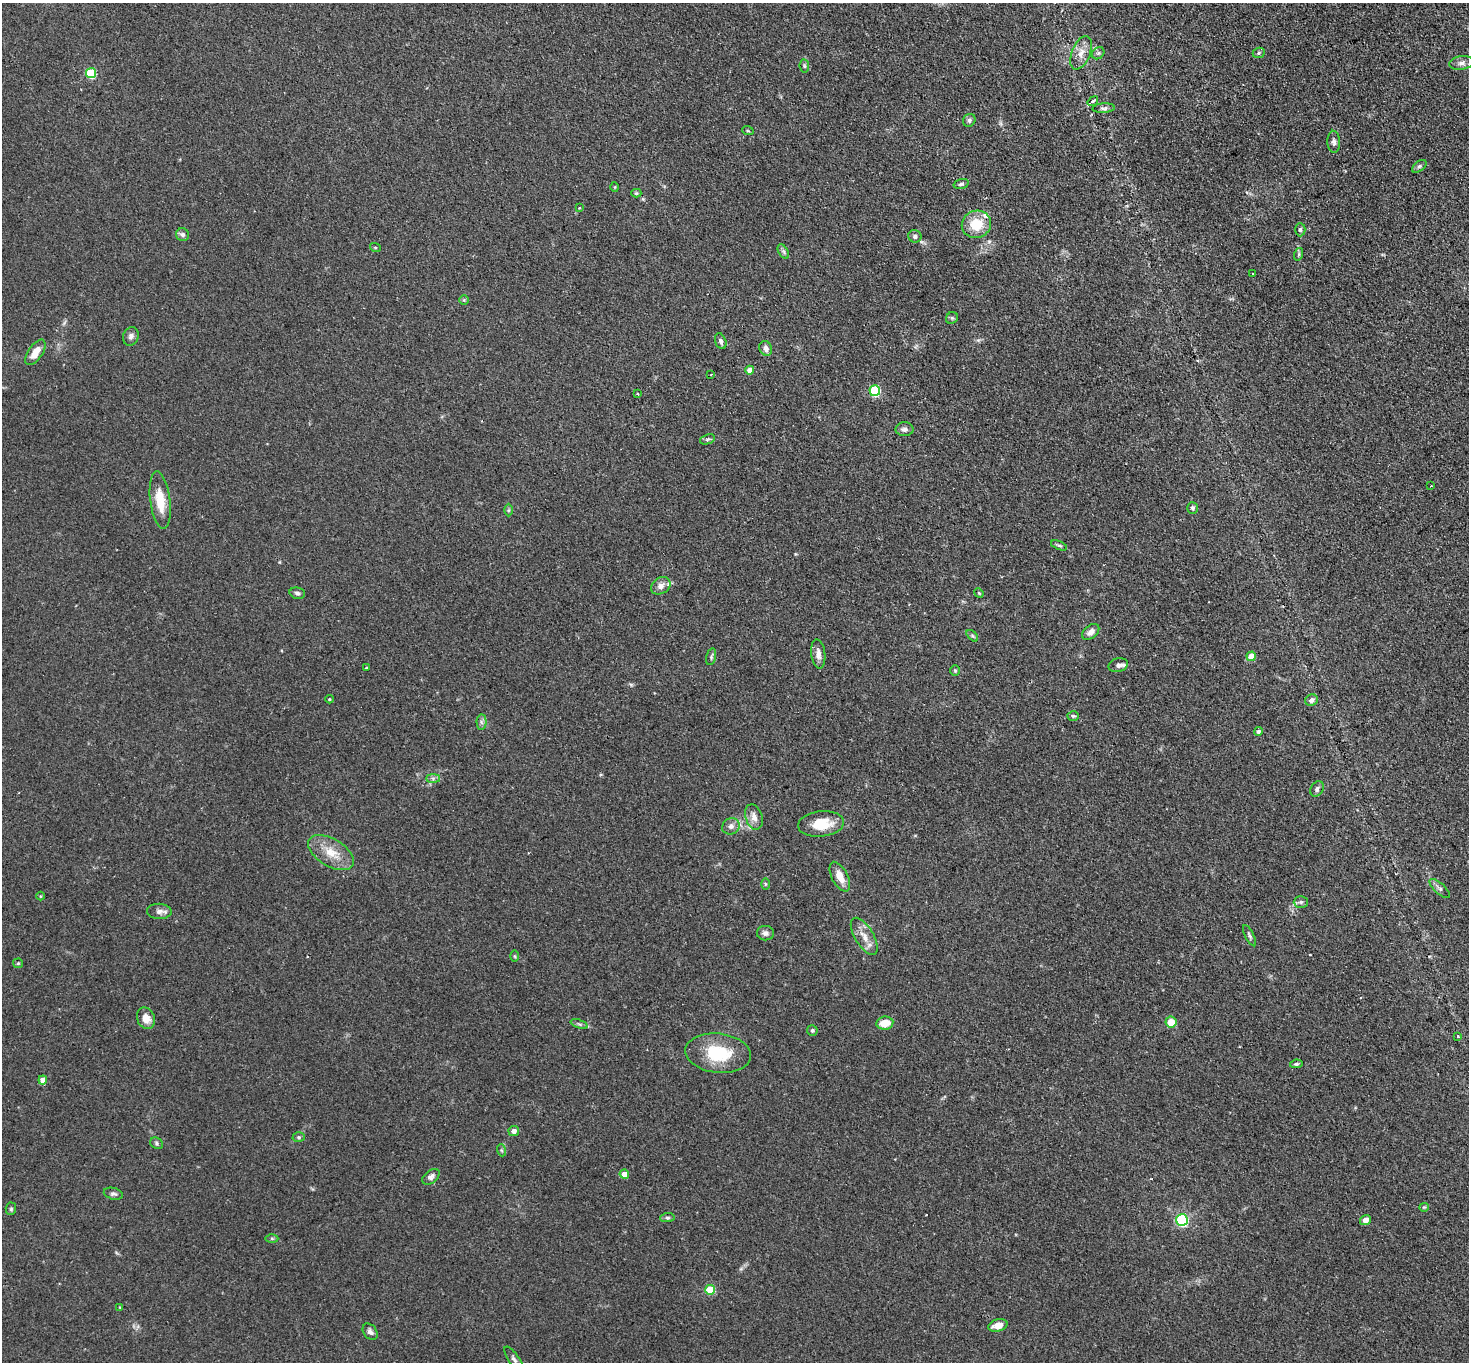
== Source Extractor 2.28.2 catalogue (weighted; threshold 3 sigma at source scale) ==
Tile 10 of 4 x 4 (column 2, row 3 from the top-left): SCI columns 1516-2982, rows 1546-2905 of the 5963 x 5953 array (HDU 1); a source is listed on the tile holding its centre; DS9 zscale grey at full resolution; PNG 1471 x 1364 px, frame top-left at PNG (2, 3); each listed source drawn as its Kron ellipse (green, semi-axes under 4 px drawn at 4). Shown black and unused: <1% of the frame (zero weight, under 2 of 3 exposures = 4% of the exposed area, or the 3 px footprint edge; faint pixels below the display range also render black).
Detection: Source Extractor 2.28.2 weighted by HDU 2 'WHT'; one run over the whole footprint, this tile lists its part. Background 0.111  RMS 0.0076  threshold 0.0342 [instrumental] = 3 sigma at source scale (4.5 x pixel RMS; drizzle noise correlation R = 1.50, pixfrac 1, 0.05/0.05 arcsec/px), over >= 5 px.
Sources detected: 111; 6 cosmic-ray / hot-pixel residue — neither listed nor drawn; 4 inside a brighter listed object's ellipse — not listed separately; the other 101 listed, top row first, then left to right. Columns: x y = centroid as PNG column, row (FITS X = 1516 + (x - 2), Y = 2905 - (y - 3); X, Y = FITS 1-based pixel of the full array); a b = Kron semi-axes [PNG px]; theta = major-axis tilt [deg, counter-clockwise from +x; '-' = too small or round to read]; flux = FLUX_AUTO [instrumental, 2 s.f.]
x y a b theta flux
1081 53 18 9 68 7.5
1098 53 7 5 45 1.5
1259 53 6 5 - 1.2
1461 63 12 7 8 3.5
804 66 7 4 -83 1.1
91 73 5 5 - 44
1093 101 6 3 36 2.2
1104 108 11 5 4 1.9
969 120 7 6 - 2
748 131 6 3 -19 0.83
1334 142 11 6 -87 2.5
1419 166 8 5 36 1.7
961 184 8 4 15 1.5
615 187 5 3 - 0.61
636 193 5 4 - 0.97
579 208 3 2 - 0.84
976 224 15 13 21 18
1300 230 7 5 -90 1.4
182 235 7 6 - 2.4
915 236 6 6 - 2.3
375 247 5 3 - 0.69
783 251 8 4 -59 1.6
1299 254 6 4 72 1.2
1252 274 3 3 - 1.3
464 300 5 5 - 0.92
952 318 6 5 - 1.3
131 336 9 7 71 2.7
721 341 8 5 -69 2.5
766 348 8 6 -66 3.6
35 352 14 7 56 9.1
750 370 4 4 - 7.2
711 374 3 2 - 0.62
875 391 5 5 - 56
638 393 3 3 - 1.1
904 429 9 7 0 3
707 439 8 4 19 1.3
1431 486 3 2 - 0.78
160 500 29 10 -83 17
1192 508 6 5 - 1.5
508 510 6 4 89 1.1
1059 545 8 4 -22 1.5
661 586 10 8 33 4.3
297 593 8 5 -11 2
979 593 5 4 - 0.91
1091 632 10 6 39 4
972 636 7 4 -45 1.2
818 654 14 7 -83 4.8
1251 656 5 4 - 15
711 657 9 4 77 1.3
1118 665 10 6 14 2.7
366 668 3 3 - 4.2
955 670 5 4 - 1
329 699 4 3 - 0.59
1311 700 6 5 - 3.2
1073 716 6 4 -4 1.3
481 722 7 5 -88 2
1258 731 4 4 - 1.6
433 778 7 4 0 1.7
1317 789 8 6 62 2.1
754 817 13 8 -73 5.5
821 824 23 12 6 20
731 826 9 8 - 3.6
331 853 25 13 -31 15
840 877 16 8 -63 8.7
765 884 6 4 -89 0.82
1440 888 13 5 -42 2.5
40 896 4 3 - 0.56
1301 902 7 6 - 1.7
159 911 12 7 -2 3.7
765 933 8 7 - 3.1
864 936 21 9 -59 8.6
1250 936 12 4 -63 1.7
515 956 6 4 -89 0.78
18 963 5 4 - 0.86
146 1018 11 8 -67 6.8
1171 1022 5 5 - 11
885 1023 8 6 9 11
579 1024 9 4 -18 1.5
812 1030 5 5 - 1.3
1458 1036 4 3 - 0.9
718 1053 33 19 -6 34
1296 1064 6 4 9 1.2
43 1080 4 4 - 6.8
514 1131 5 5 - 3.3
299 1137 6 4 -1 1.2
156 1143 7 5 -37 1.4
501 1150 6 4 -71 1
624 1174 4 4 - 6.6
431 1177 10 6 37 2.6
113 1194 10 5 -15 2
1424 1207 5 4 - 0.75
11 1209 6 5 - 1.2
667 1218 7 4 4 1.3
1182 1220 6 6 - 85
1365 1220 6 4 36 4.2
272 1238 6 4 0 0.98
710 1290 5 5 - 26
119 1307 3 2 - 0.55
998 1325 10 6 15 7.8
370 1332 9 6 -54 2.7
514 1359 15 5 -55 2.6
Isophote crosses this tile's border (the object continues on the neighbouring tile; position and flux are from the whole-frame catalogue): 1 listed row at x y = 514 1359